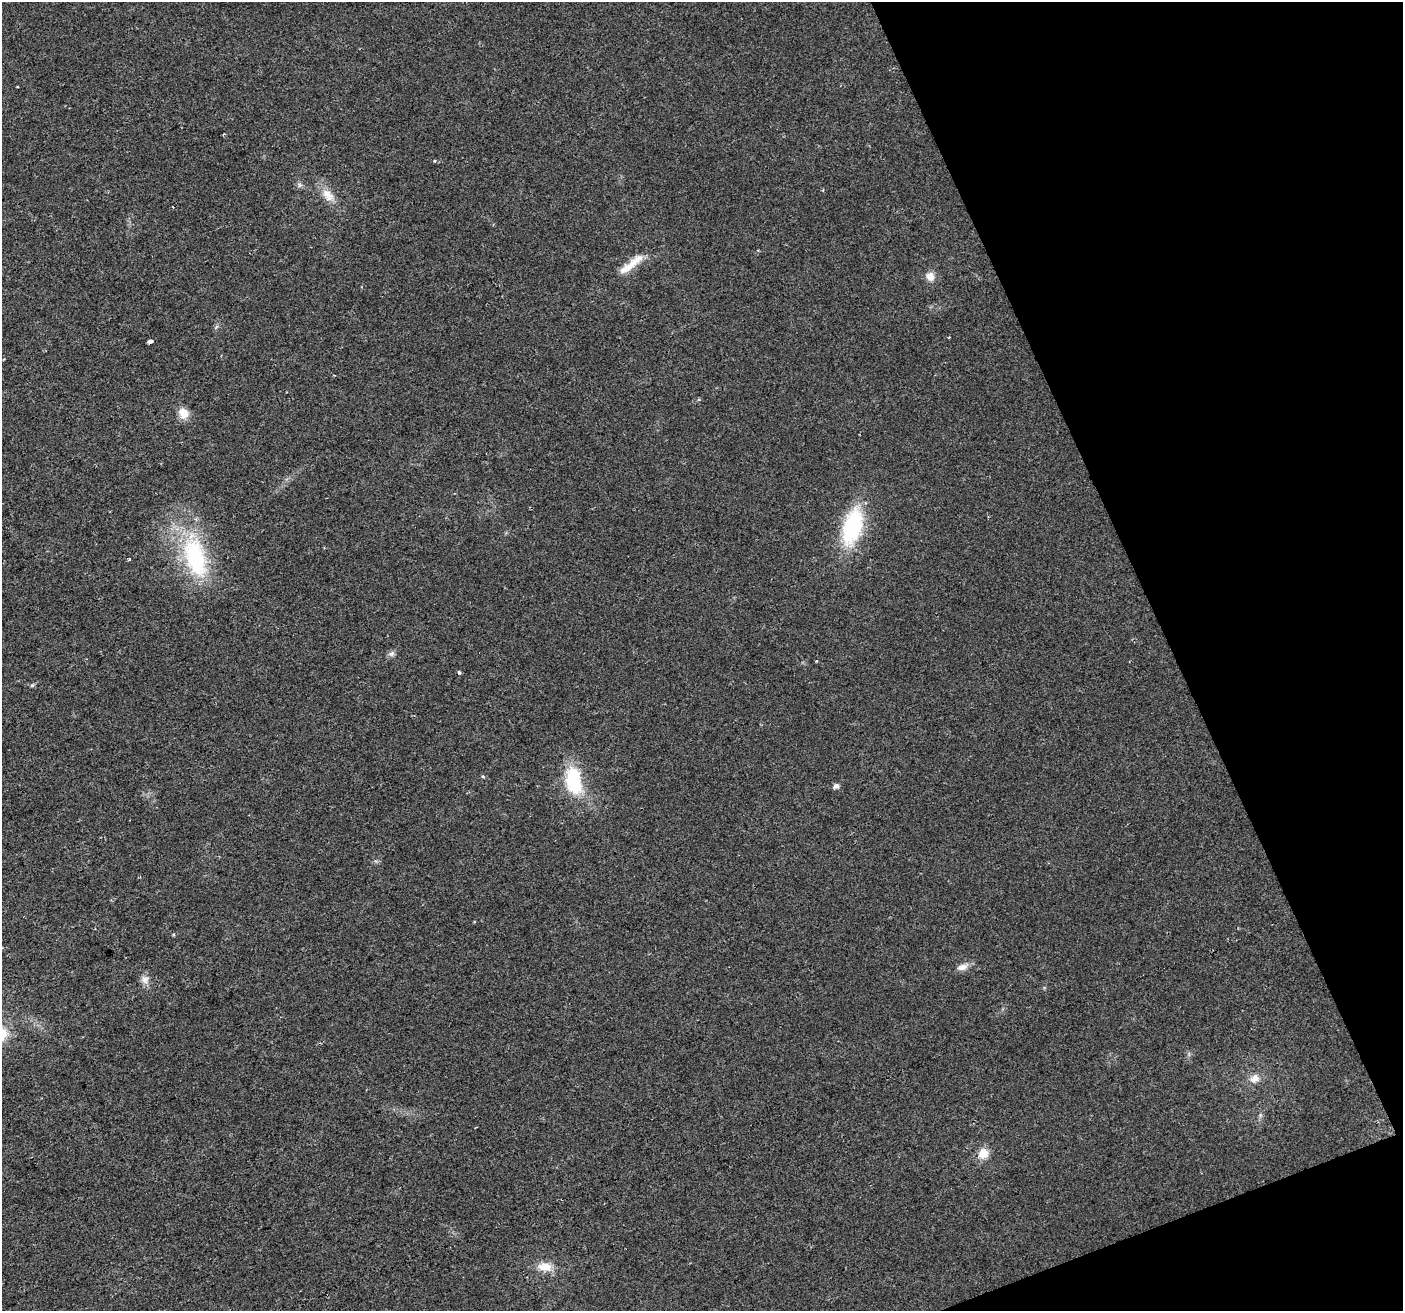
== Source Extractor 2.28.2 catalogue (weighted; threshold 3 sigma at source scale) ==
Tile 12 of 4 x 4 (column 4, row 3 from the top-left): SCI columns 4207-5607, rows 1451-2759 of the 5607 x 5461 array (HDU 1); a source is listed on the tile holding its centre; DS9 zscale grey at full resolution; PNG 1405 x 1313 px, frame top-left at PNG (2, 2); no overlay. Shown black and unused: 19% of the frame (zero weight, under 2 of 3 exposures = <1% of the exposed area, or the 3 px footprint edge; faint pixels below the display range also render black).
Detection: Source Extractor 2.28.2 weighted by HDU 2 'WHT'; one run over the whole footprint, this tile lists its part. Background 0.0293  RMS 0.0063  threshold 0.0285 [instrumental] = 3 sigma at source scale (4.5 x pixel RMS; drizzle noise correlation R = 1.50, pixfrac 1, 0.0396/0.0396 arcsec/px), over >= 5 px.
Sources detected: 25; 2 cosmic-ray / hot-pixel residue — not listed; the other 23 listed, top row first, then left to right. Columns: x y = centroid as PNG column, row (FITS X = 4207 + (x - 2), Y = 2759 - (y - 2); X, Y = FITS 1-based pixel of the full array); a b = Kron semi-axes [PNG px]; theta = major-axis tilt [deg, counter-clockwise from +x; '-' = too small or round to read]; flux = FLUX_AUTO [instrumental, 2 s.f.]
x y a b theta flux
299 185 8 6 -36 1.6
823 190 4 3 - 0.52
328 195 20 12 -52 8.6
631 264 40 9 39 12
930 276 12 10 -50 5.1
150 342 5 3 - 3.4
183 413 13 11 -61 7.4
852 526 39 20 75 56
195 557 59 27 -74 70
129 559 3 3 - 0.78
391 654 10 7 20 2
817 661 3 3 - 1.2
459 672 3 3 - 2.4
32 685 6 4 19 0.92
483 777 5 4 - 0.84
574 781 34 17 -81 37
836 786 5 5 - 2.9
174 934 3 3 - 1.2
962 967 14 8 16 4.5
145 980 13 10 -81 4
1255 1079 14 11 34 5.9
983 1154 13 12 - 7.6
545 1267 19 11 -7 8.8